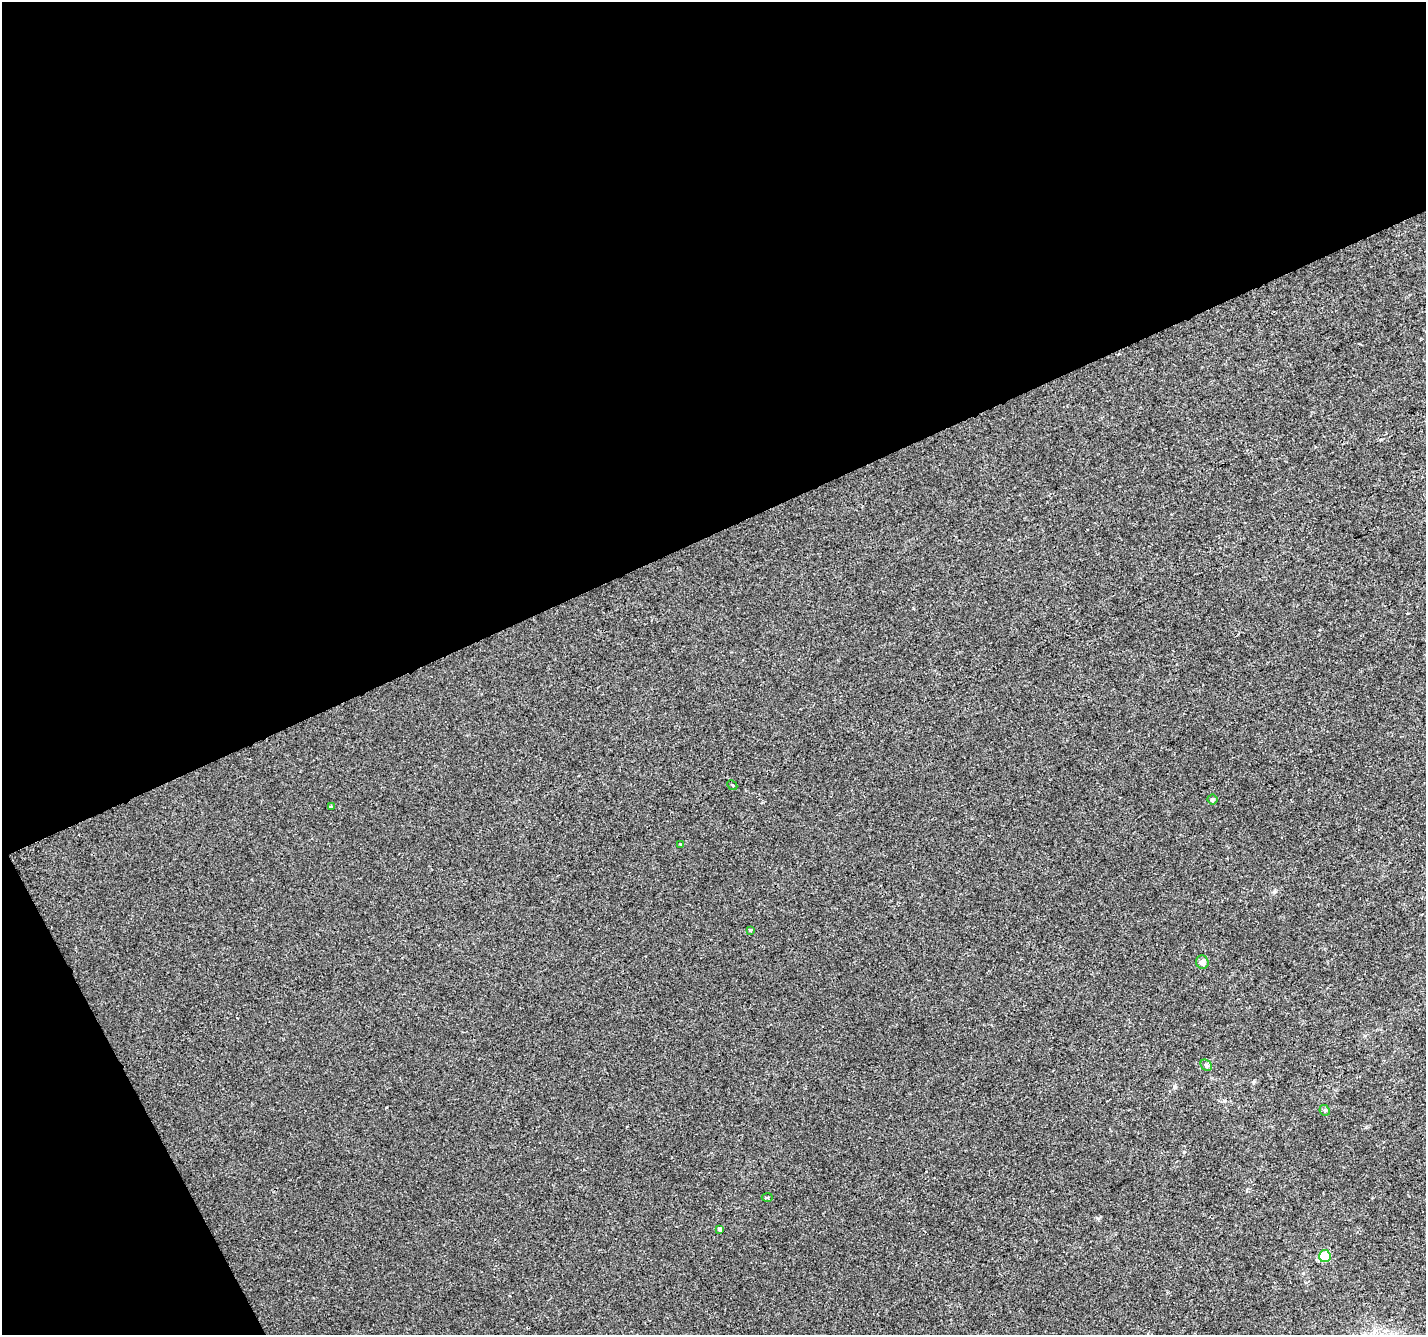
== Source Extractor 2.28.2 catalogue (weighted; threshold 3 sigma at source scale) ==
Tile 1 of 2 x 2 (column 1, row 1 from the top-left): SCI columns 1-1424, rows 1388-2720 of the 2849 x 2792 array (HDU 1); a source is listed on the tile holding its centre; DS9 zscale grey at full resolution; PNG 1428 x 1337 px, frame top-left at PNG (2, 2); each listed source drawn as its Kron ellipse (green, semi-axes under 4 px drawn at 4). Shown black and unused: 43% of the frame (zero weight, under 2 of 3 exposures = <1% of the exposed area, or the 3 px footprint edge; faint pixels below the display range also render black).
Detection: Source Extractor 2.28.2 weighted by HDU 2 'WHT'; one run over the whole footprint, this tile lists its part. Background 2.78e-05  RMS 0.0041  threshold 0.0185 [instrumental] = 3 sigma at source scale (4.5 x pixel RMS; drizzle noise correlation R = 1.50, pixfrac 1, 0.0396/0.0396 arcsec/px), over >= 5 px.
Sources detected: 11; all 11 listed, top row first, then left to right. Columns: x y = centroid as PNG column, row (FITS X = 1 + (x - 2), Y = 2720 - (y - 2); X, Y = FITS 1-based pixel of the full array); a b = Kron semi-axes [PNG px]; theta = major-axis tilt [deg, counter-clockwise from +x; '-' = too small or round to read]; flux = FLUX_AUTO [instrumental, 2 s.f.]
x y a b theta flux
732 785 5 3 - 0.7
1212 800 5 5 - 0.66
332 807 4 3 - 1
680 845 3 2 - 0.59
751 930 4 3 - 0.65
1202 962 7 6 - 2.2
1206 1065 6 5 - 0.74
1325 1110 5 4 - 0.87
767 1197 5 3 - 0.67
719 1229 4 3 - 0.61
1325 1256 6 5 - 16
Unlisted compact peaks at least as high as the median listed source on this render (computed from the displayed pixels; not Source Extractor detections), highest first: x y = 1274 892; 1098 1218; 1253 1082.